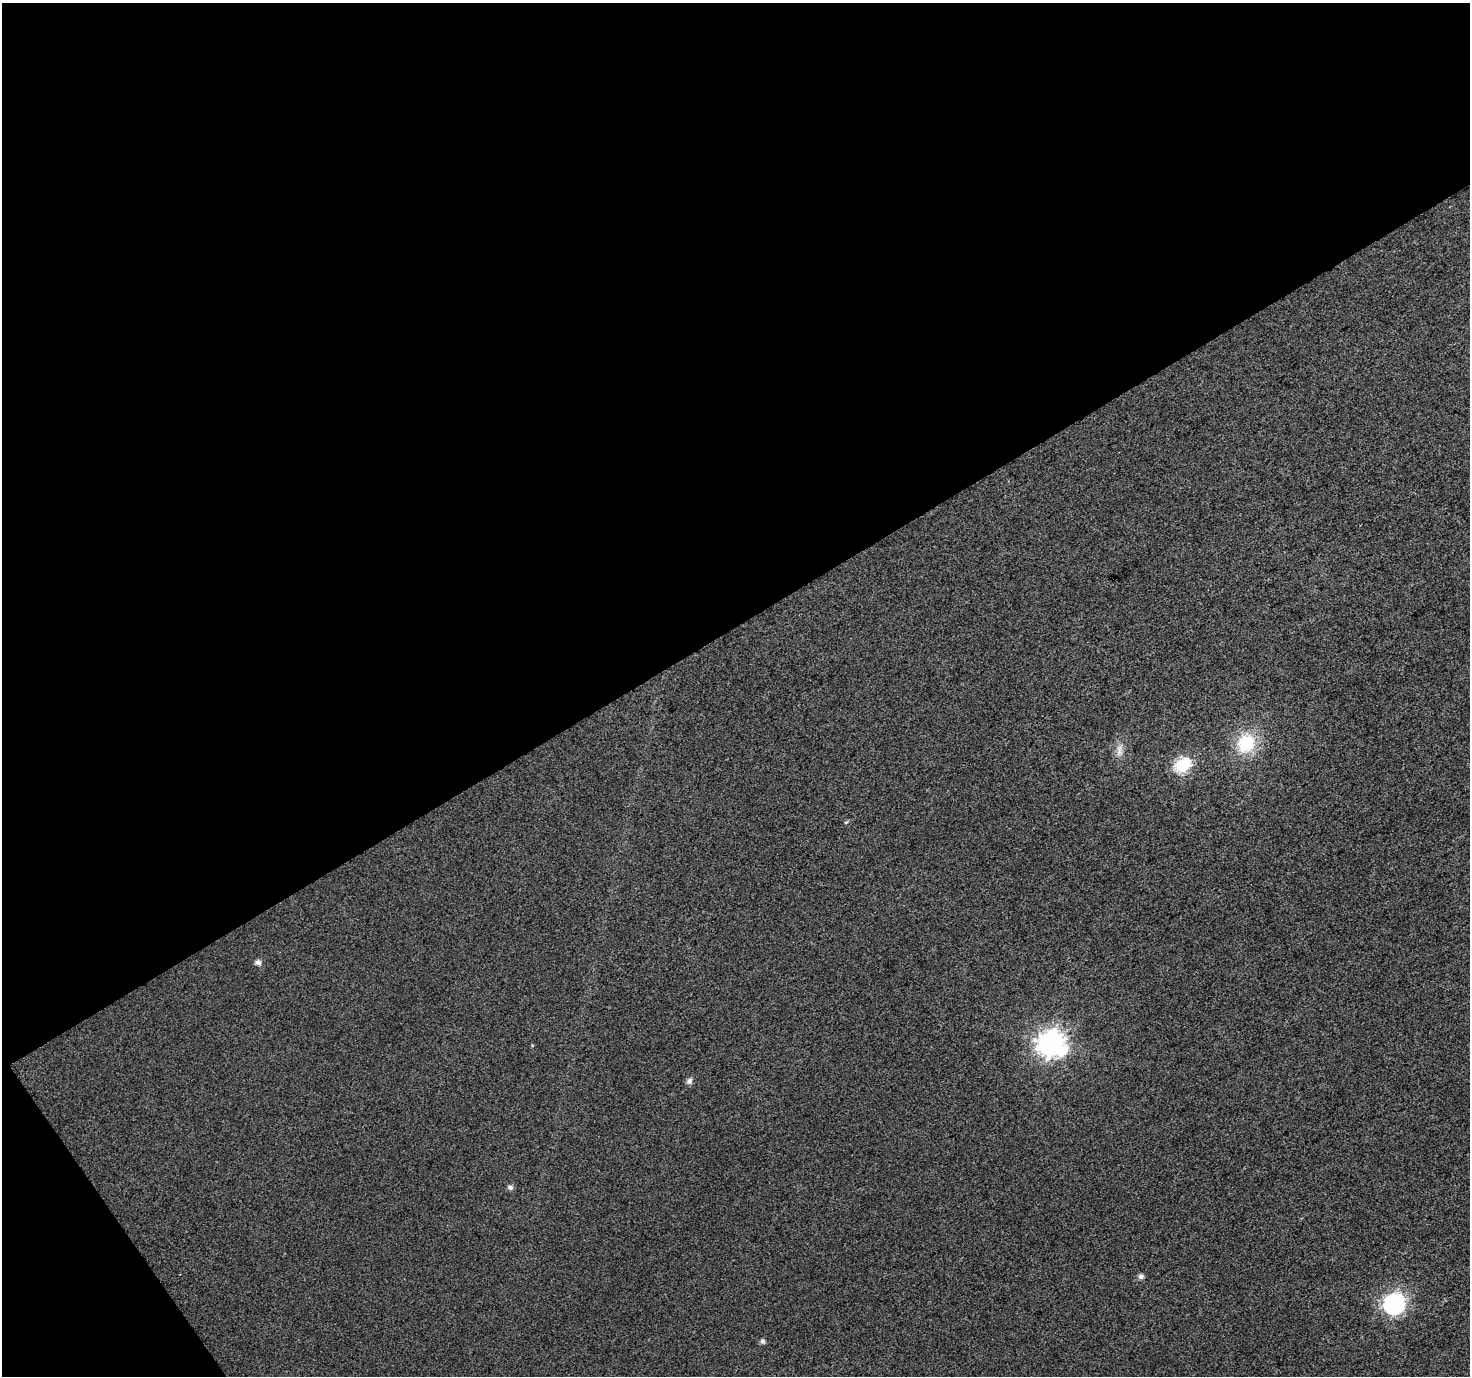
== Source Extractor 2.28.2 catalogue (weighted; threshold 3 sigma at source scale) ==
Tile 1 of 2 x 2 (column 1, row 1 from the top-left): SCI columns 1-1468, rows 1443-2816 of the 2940 x 2902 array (HDU 1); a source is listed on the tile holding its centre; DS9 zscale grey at full resolution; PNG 1472 x 1378 px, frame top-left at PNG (2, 3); no overlay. Shown black and unused: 47% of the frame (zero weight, under 3 of 4 exposures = <1% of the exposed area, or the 3 px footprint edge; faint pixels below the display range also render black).
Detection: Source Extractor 2.28.2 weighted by HDU 2 'WHT'; one run over the whole footprint, this tile lists its part. Background 0.0124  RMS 0.011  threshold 0.0494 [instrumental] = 3 sigma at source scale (4.5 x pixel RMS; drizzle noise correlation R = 1.50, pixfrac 1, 0.0396/0.0396 arcsec/px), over >= 5 px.
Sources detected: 11; all 11 listed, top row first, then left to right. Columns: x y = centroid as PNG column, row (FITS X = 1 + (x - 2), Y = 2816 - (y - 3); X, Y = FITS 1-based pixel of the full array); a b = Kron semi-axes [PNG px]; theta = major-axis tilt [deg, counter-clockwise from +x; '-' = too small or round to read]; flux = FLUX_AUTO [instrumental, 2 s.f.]
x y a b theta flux
1246 743 24 21 59 46
1119 750 17 7 -88 7.7
1182 766 7 6 - 150
846 822 5 3 - 1.1
258 962 5 5 - 5.5
1050 1044 11 10 - 870
689 1081 6 6 - 4.4
510 1187 6 6 - 3.7
1141 1277 6 6 - 3.7
1394 1304 9 8 - 410
762 1341 6 5 - 3.1